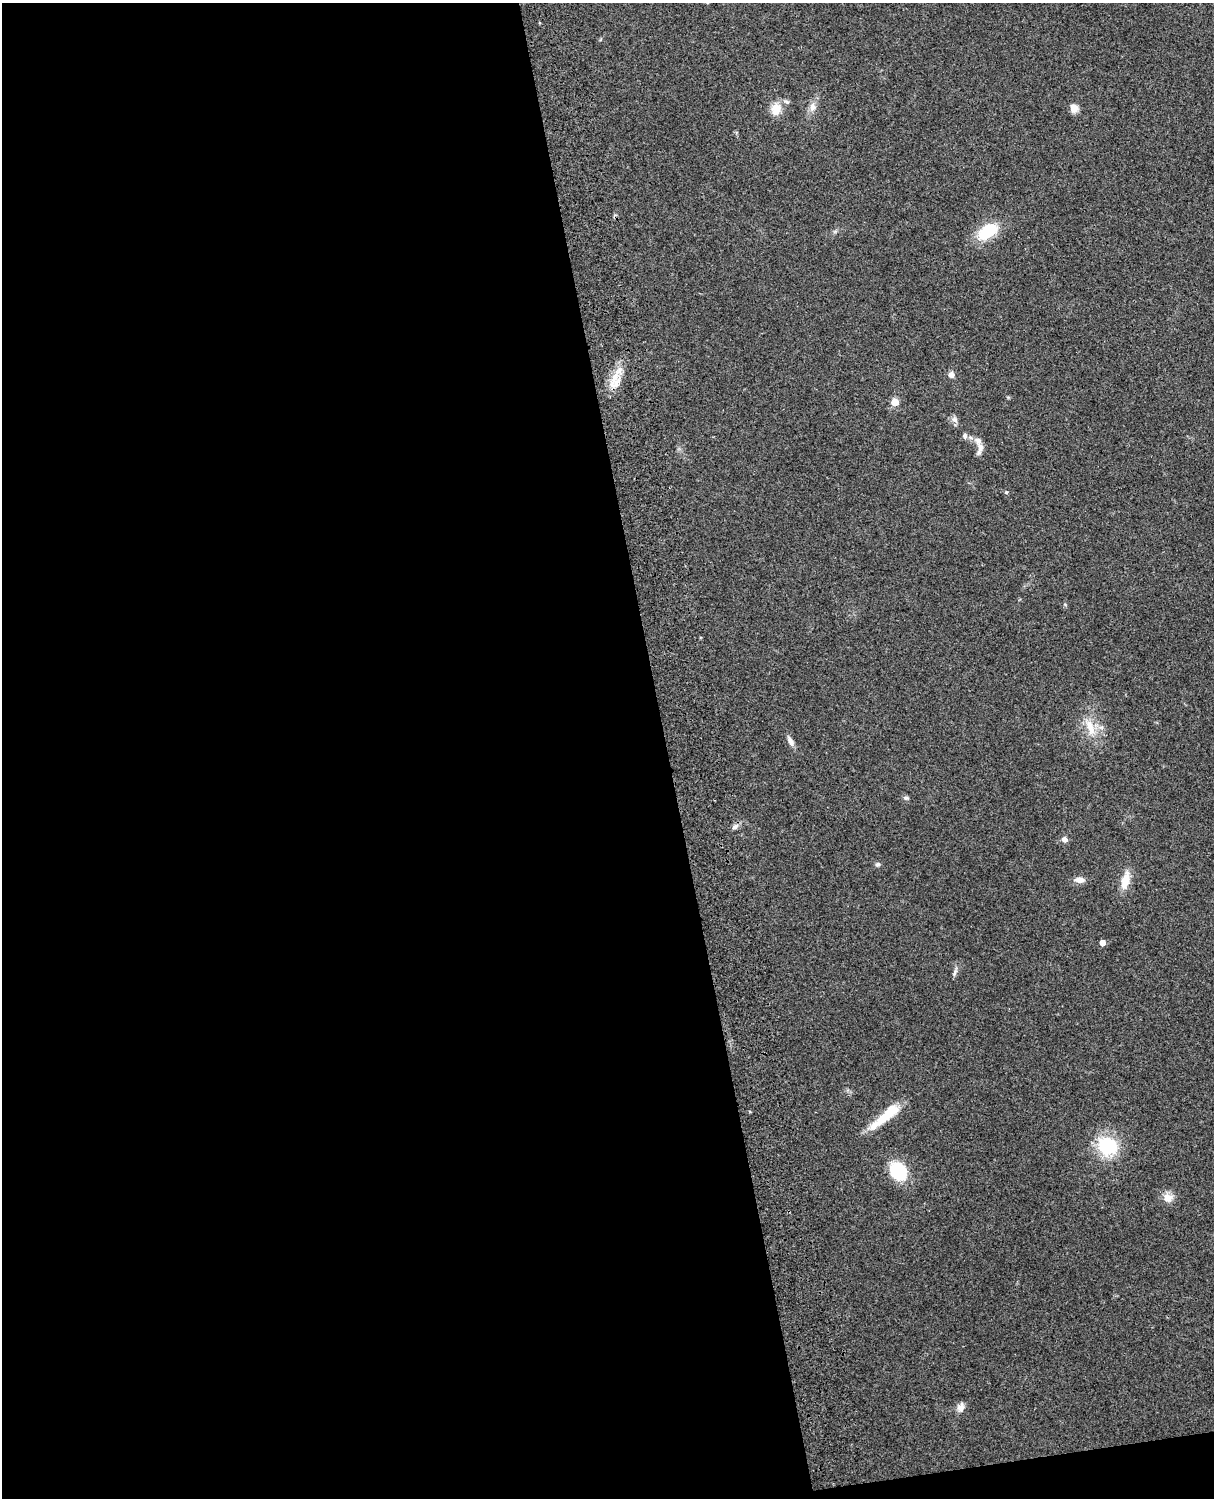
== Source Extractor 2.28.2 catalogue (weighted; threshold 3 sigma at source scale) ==
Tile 9 of 4 x 3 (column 1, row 3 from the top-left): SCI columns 119-1330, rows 164-1659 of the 5088 x 4927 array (HDU 1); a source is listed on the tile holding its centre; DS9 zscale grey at full resolution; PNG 1216 x 1500 px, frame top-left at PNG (2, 3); no overlay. Shown black and unused: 56% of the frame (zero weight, under 3 of 4 exposures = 6% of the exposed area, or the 3 px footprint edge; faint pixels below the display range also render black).
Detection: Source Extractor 2.28.2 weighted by HDU 2 'WHT'; one run over the whole footprint, this tile lists its part. Background 0.221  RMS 0.0083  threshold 0.0372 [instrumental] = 3 sigma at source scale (4.5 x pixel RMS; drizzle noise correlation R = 1.50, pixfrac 1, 0.05/0.05 arcsec/px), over >= 5 px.
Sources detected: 28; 2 inside a brighter listed object's ellipse — not listed separately; the other 26 listed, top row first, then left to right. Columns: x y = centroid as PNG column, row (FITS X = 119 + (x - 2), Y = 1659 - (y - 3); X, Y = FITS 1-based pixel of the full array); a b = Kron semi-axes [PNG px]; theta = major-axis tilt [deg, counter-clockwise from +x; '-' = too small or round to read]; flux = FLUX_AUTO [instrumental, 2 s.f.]
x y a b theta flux
812 107 12 8 -89 5.2
1074 108 9 8 - 6.4
776 109 15 11 77 11
987 231 23 13 33 31
951 375 7 7 - 3.6
614 378 27 8 68 14
895 402 5 5 - 18
955 420 9 7 -43 3.2
964 436 6 6 - 2.6
980 448 13 7 82 5
1006 492 5 4 - 0.9
1090 727 26 10 -72 14
791 741 13 6 -62 4
906 798 7 5 -14 1.7
735 827 9 6 45 2.8
1064 839 7 6 - 3.3
878 864 7 6 - 1.9
1079 880 11 7 -4 5.6
1125 881 24 10 76 12
1102 943 4 4 - 6.3
955 973 12 5 72 2.4
885 1116 43 10 40 26
1107 1146 20 18 -34 51
898 1171 18 14 -56 39
1168 1197 13 11 -43 7.2
961 1407 13 9 77 4.7